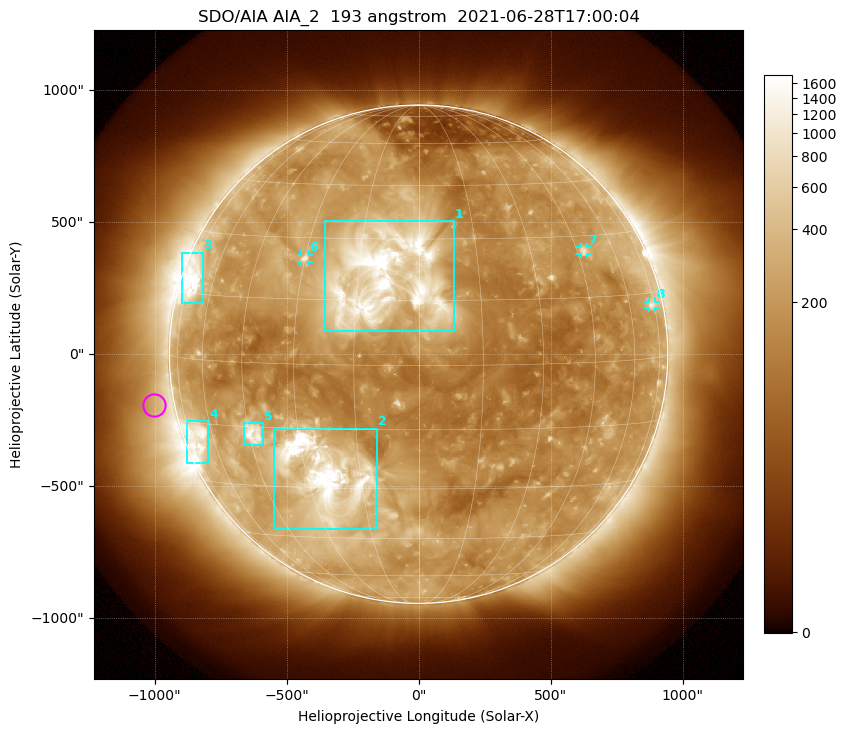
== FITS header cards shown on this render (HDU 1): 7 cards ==
TELESCOP= 'SDO/AIA '           / For AIA: SDO/AIA
INSTRUME= 'AIA_2   '           / For AIA: AIA_ATA1, AIA_ATA2, AIA_ATA3 or AIA_AT
WAVELNTH=                  193 / [angstrom] Wavelength
WAVEUNIT= 'angstrom'           / Wavelength unit: angstrom
DATE-OBS= '2021-06-28T17:00:04.843' / [ISO] Date when observation started; ISO 8
CTYPE1  = 'HPLN-TAN'           / CTYPE1: HPLN
CTYPE2  = 'HPLT-TAN'           / CTYPE2: HPLT

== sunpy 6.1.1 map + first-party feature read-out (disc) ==
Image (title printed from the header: SDO/AIA AIA_2  193 angstrom  2021-06-28T17:00:04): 1024 x 1024 px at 2.4 arcsec/px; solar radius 944 arcsec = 393 px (full disc in frame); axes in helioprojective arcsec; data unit not stated in the header (colour bar unlabelled)
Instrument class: DISC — disc imager (sunpy class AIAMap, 193 A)
Bright regions (active regions / flare kernels): reference = the median radial profile (limb darkening/brightening removed); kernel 9 px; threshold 5 sigma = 391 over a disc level ~174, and >= 1.15x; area >= 12 px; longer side >= 9 px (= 22 arcsec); searched inside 0.97 R_sun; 8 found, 8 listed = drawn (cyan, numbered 1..; 3 of them under ~33 arcsec drawn as corner ticks so the feature stays visible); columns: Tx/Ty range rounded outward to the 5 arcsec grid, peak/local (2 s.f.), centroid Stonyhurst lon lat
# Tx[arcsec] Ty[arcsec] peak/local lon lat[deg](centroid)
1 -355..135 85..505 21 -8 +21
2 -550..-155 -665..-280 18 -25 -27
3 -895..-815 190..385 11 -71 +18
4 -880..-795 -415..-255 6.6 -68 -19
5 -665..-590 -345..-260 9.1 -44 -17
6 -445..-415 350..380 5.2 -30 +25
7 615..640 380..405 4.5 +48 +26
8 870..895 175..200 3.4 +73 +12
Off-limb structures (1.02-1.3 R_sun): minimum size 162 px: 3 found; the strongest spans PA ~50..130 deg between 1.02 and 1.3 R_sun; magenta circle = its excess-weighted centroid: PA ~100 deg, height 1.08 R_sun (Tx ~-1000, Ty ~-190 arcsec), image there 1.5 x the reference